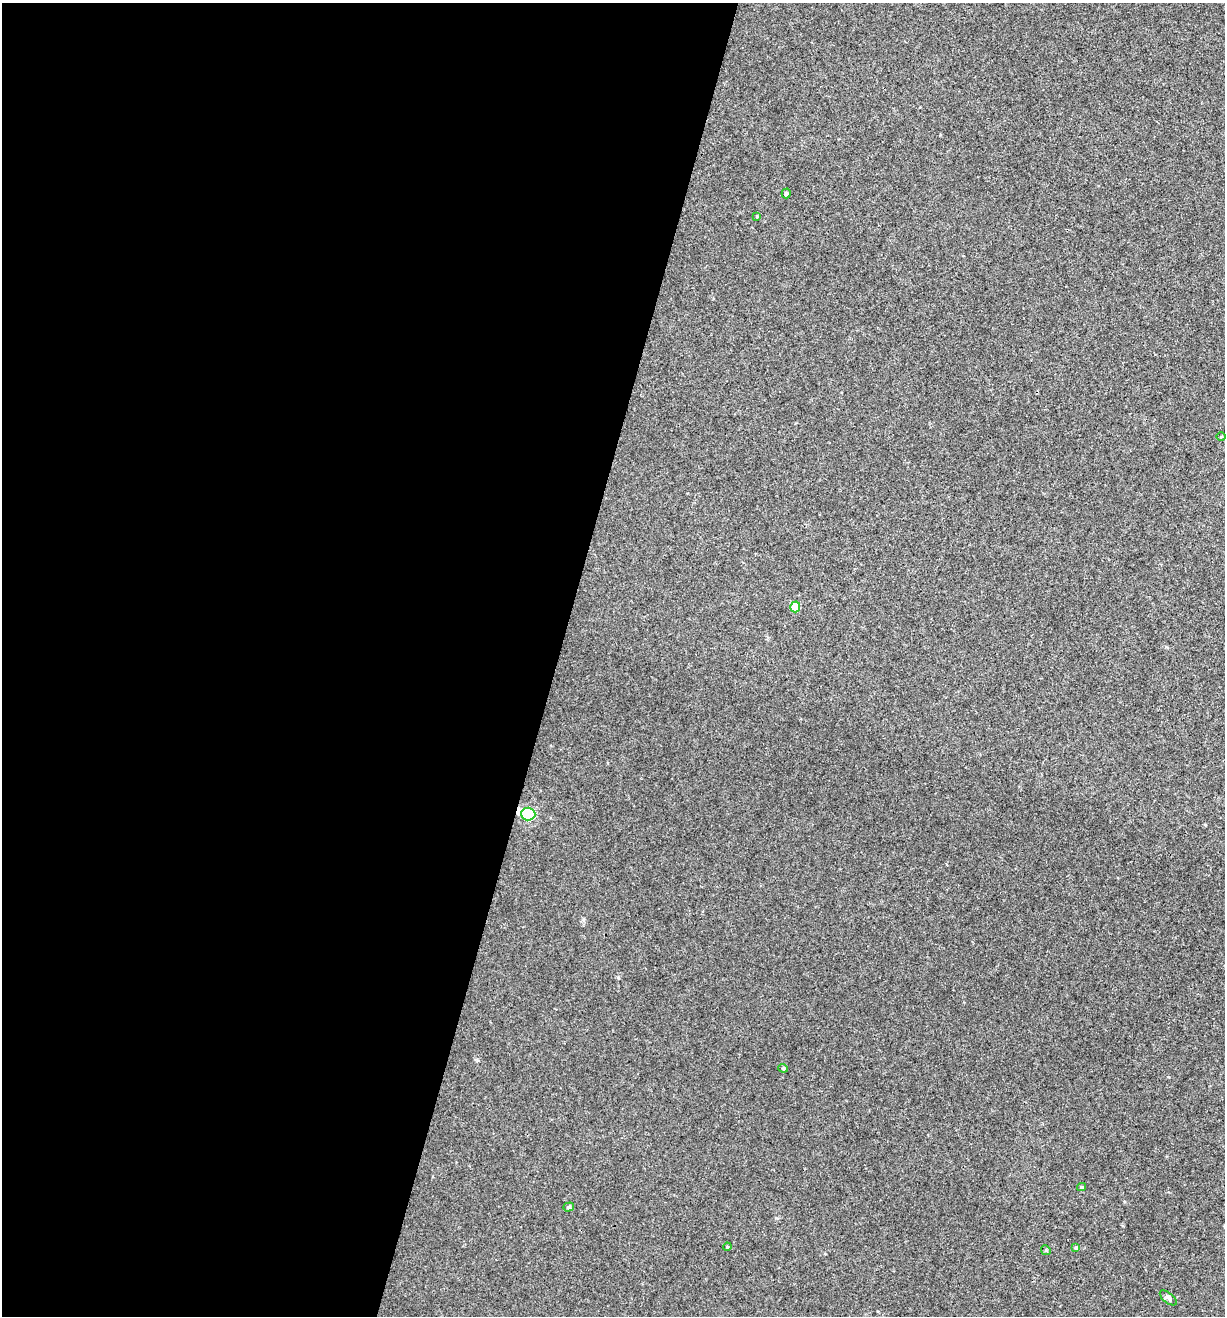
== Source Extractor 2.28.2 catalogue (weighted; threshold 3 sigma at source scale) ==
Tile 5 of 4 x 4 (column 1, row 2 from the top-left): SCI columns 126-1348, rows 2632-3945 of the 5271 x 5259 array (HDU 1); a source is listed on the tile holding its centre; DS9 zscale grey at full resolution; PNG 1227 x 1318 px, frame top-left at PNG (2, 3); each listed source drawn as its Kron ellipse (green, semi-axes under 4 px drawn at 4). Shown black and unused: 45% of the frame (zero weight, under 3 of 4 exposures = <1% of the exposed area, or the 3 px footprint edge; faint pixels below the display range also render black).
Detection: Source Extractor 2.28.2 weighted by HDU 2 'WHT'; one run over the whole footprint, this tile lists its part. Background 0.00115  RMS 0.0035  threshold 0.016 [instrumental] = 3 sigma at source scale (4.5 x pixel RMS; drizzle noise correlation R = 1.50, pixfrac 1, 0.05/0.05 arcsec/px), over >= 5 px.
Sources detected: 12; all 12 listed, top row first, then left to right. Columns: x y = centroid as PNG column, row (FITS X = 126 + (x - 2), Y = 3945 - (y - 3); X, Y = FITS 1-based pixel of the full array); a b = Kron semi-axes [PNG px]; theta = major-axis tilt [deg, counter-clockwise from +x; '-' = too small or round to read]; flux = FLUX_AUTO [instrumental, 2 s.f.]
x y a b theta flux
786 193 5 4 - 0.62
757 216 4 4 - 0.33
1221 437 4 3 - 0.29
795 607 5 5 - 7.1
528 814 7 6 - 42
783 1068 4 4 - 0.39
1081 1187 4 4 - 0.4
569 1207 5 4 - 0.59
727 1247 4 3 - 0.31
1076 1248 4 4 - 0.69
1046 1250 5 4 - 0.47
1168 1298 10 5 -39 1.1
Overlapping masked pixels (flux is a lower limit): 1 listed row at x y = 528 814
Unlisted compact peaks at least as high as the median listed source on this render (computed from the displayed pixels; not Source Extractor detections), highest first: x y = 477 1060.